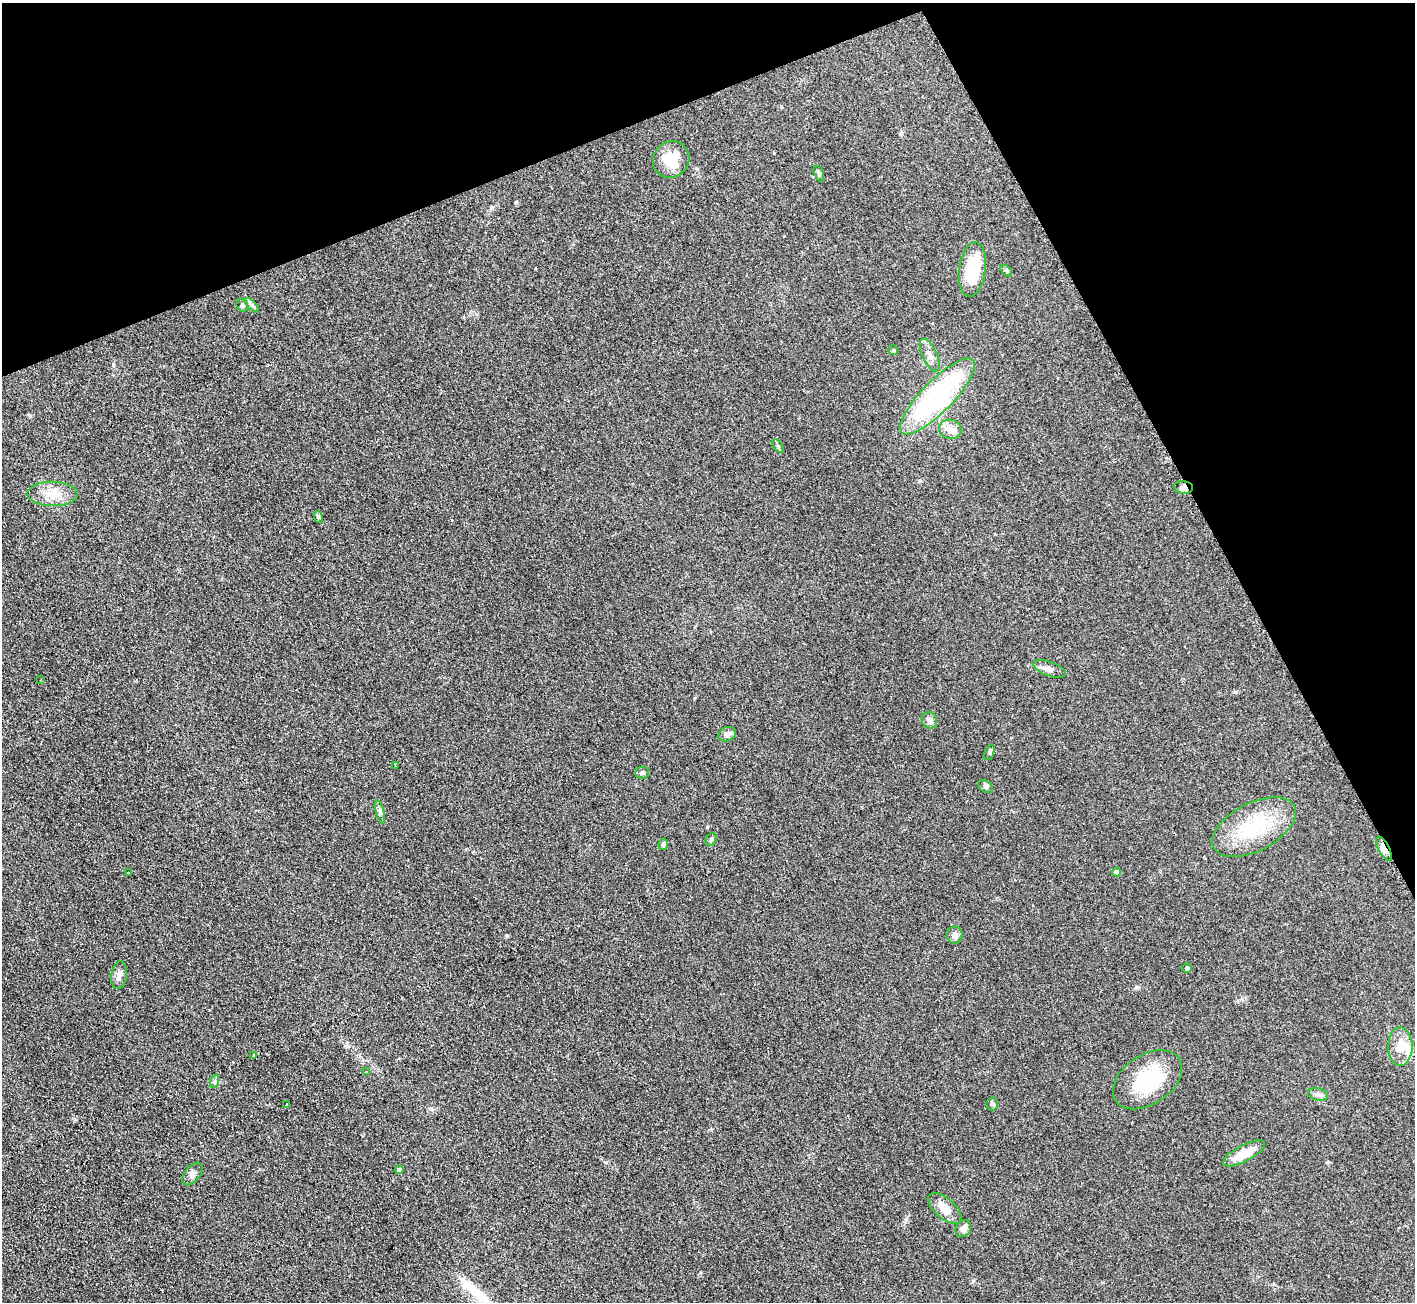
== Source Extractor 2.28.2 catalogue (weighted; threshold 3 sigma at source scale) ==
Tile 3 of 4 x 4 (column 3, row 1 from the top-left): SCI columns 2832-4244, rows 4055-5354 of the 5674 x 5646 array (HDU 1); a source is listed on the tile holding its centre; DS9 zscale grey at full resolution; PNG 1417 x 1304 px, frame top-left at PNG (2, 3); each listed source drawn as its Kron ellipse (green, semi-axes under 4 px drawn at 4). Shown black and unused: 22% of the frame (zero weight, under 2 of 3 exposures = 2% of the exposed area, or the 3 px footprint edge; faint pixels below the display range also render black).
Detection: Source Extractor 2.28.2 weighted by HDU 2 'WHT'; one run over the whole footprint, this tile lists its part. Background 0.123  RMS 0.012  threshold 0.0526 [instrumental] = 3 sigma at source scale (4.5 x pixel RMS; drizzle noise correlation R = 1.50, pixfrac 1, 0.05/0.05 arcsec/px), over >= 5 px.
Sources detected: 47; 1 cosmic-ray / hot-pixel residue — neither listed nor drawn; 1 inside a brighter listed object's ellipse — not listed separately; the other 45 listed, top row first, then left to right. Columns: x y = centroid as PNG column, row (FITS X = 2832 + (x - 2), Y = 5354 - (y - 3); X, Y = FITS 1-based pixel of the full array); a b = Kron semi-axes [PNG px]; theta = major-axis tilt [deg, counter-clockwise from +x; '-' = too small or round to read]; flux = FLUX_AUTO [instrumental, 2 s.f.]
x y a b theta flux
671 159 19 17 45 28
819 173 8 4 -66 1.9
972 269 27 13 82 52
1006 271 7 4 -45 1.8
242 305 6 5 - 2.4
252 305 9 3 -45 2.5
893 350 5 5 - 1.3
930 355 17 7 -66 8.4
938 396 51 15 46 180
950 429 11 9 -13 8.4
778 446 7 4 -54 1.8
1184 487 9 6 -5 4.1
53 494 25 12 -2 19
318 517 6 3 -72 1.6
1049 669 17 7 -19 5.8
41 680 3 2 - 0.93
929 720 8 7 - 5.4
727 734 9 7 22 4.7
990 752 8 4 65 2.1
395 765 3 2 - 1.1
642 773 7 6 - 2.9
986 786 8 5 -35 2.3
380 812 12 4 -75 3
1254 827 45 24 27 71
711 839 7 5 66 1.9
663 844 6 4 80 2.3
1384 849 13 5 -62 13
1116 872 4 4 - 7.3
128 873 3 2 - 1.2
955 935 8 8 - 5.4
1187 968 5 5 - 1.7
119 975 14 8 82 6.7
1400 1046 19 12 90 18
254 1056 3 3 - 22
366 1072 3 3 - 1.3
1148 1080 38 24 34 66
215 1081 7 4 71 1.9
1318 1094 10 6 -13 3.8
992 1104 6 6 - 2.2
287 1105 3 3 - 2.6
1244 1153 23 8 27 22
399 1170 4 4 - 5.3
192 1174 13 7 51 4.9
945 1208 20 10 -42 16
963 1228 9 7 59 6
Overlapping masked pixels (flux is a lower limit): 2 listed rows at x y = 1184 487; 1384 849
Unlisted compact peaks at least as high as the median listed source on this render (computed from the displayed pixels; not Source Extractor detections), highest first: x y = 507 936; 30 416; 973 1281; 707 827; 431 1109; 516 202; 113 364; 1136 987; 694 698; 906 1219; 492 207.